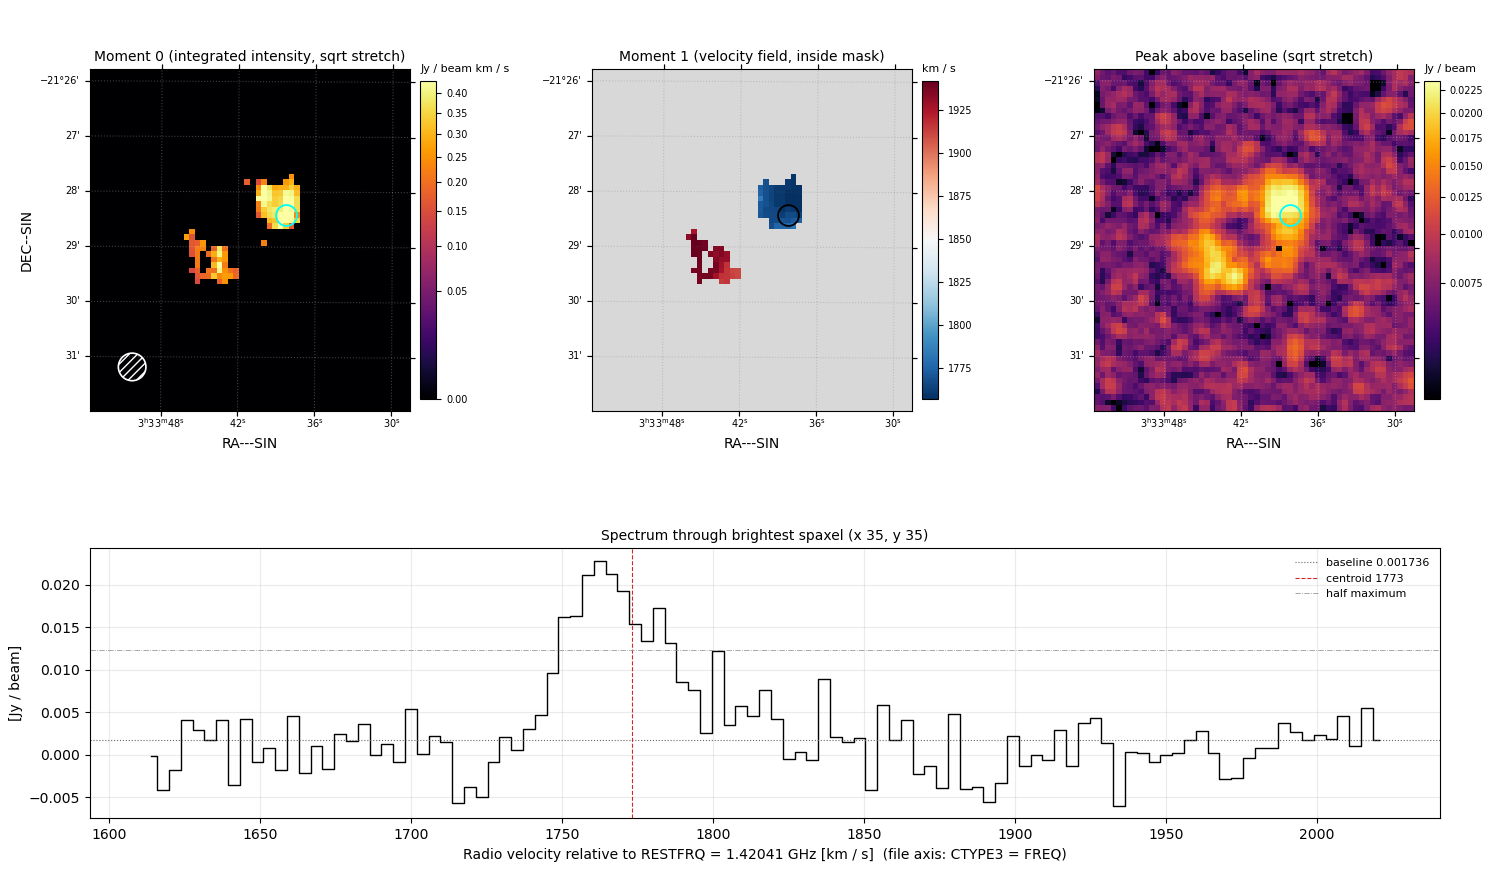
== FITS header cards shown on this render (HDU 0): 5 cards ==
BUNIT   = 'Jy/beam '
CTYPE1  = 'RA---SIN'
CTYPE2  = 'DEC--SIN'
CTYPE3  = 'FREQ    '
RESTFRQ =    1.42040575179E+09

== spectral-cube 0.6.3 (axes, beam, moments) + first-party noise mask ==
SpectralCube HDU 0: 105 channels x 62 x 58 spaxels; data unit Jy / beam (no OBJECT/TELESCOP card: untitled figure)
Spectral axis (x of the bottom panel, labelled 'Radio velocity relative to RESTFRQ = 1.42041 GHz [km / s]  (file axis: CTYPE3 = FREQ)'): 1614 .. 2020 km / s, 105 channels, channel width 3.91 km / s
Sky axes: RA---SIN/DEC--SIN; field 5.8' x 6.2' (6 arcsec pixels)
Beam (drawn as the hatched ellipse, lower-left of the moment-0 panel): BMAJ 30 arcsec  BMIN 30 arcsec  BPA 0 deg
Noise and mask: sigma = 2.9e-03 Jy / beam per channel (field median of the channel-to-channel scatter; agrees with the line-free scatter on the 3469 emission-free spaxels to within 1%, no correlation factor applied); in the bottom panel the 98 channels outside the line scatter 3.5e-03 Jy / beam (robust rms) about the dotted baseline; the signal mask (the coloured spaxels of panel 2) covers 3% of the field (2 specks smaller than half a beam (14.2 px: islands under 15 px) dropped from it)
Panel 1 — Moment 0 (line voxels x channel width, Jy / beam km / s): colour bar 0 .. 0.432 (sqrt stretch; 0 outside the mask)
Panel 2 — Moment 1 (intensity-weighted velocity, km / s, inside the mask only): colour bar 1757 .. 1942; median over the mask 1772
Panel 3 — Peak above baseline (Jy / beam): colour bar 0.00503 .. 0.0236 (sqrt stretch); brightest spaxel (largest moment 0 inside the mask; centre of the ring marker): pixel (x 35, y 35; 0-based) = FK5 03h33m38.5s -21d28m30s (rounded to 0.5 s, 10 arcsec steps: no finer than the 6 arcsec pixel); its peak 0.0211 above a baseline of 0.001736
Panel 4 — spectrum at that spaxel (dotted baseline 0.001736 Jy / beam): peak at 1762 km / s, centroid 1773 km / s (red dashed line; intensity-weighted over the run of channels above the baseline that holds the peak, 1737 .. 1823 km / s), W50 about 39 km / s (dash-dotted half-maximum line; edge to edge of the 10 channels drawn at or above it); detected line 1749 .. 1776 km / s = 7 of 105 channels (7%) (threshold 4 sigma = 0.012 Jy / beam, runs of >= 3 channels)